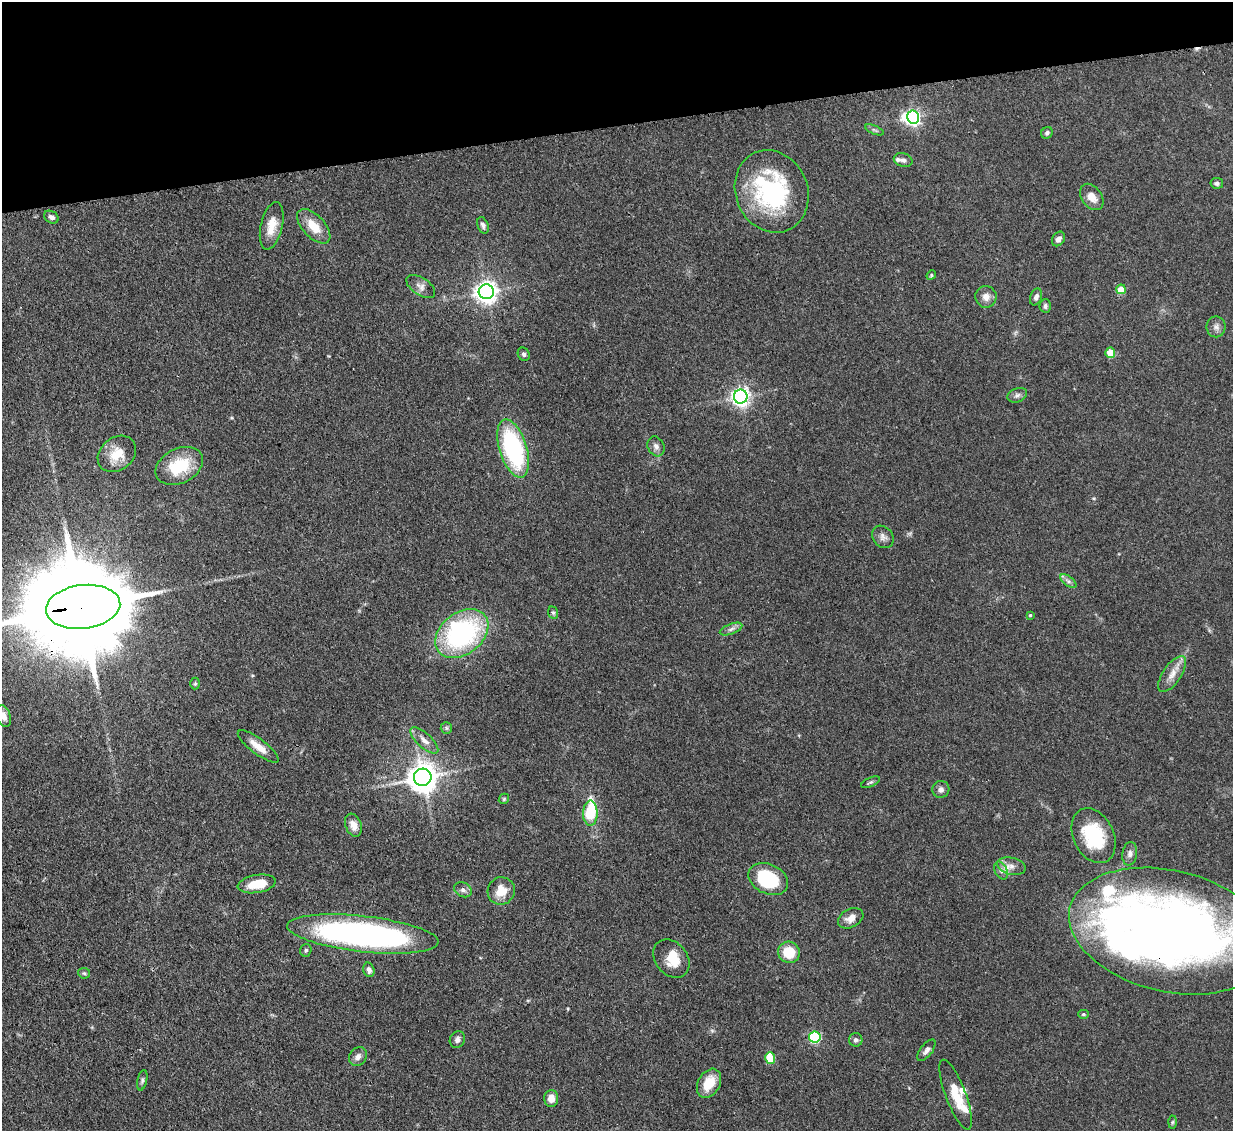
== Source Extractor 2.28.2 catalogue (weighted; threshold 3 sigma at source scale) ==
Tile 3 of 4 x 4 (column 3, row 1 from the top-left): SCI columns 2540-3770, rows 3605-4733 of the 5079 x 5065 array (HDU 1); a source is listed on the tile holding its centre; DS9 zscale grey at full resolution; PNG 1235 x 1133 px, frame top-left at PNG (2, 2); each listed source drawn as its Kron ellipse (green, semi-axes under 4 px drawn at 4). Shown black and unused: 11% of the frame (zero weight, under 3 of 4 exposures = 9% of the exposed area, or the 3 px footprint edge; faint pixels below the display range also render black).
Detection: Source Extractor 2.28.2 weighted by HDU 2 'WHT'; one run over the whole footprint, this tile lists its part. Background 0.125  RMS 0.0049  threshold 0.0222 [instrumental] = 3 sigma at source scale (4.5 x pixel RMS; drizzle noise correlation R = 1.50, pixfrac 1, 0.05/0.05 arcsec/px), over >= 5 px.
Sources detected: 88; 1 too faint to see at this stretch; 5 inside a brighter object's white glare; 1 cosmic-ray / hot-pixel residue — neither listed nor drawn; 6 inside a brighter listed object's ellipse — not listed separately; the other 75 listed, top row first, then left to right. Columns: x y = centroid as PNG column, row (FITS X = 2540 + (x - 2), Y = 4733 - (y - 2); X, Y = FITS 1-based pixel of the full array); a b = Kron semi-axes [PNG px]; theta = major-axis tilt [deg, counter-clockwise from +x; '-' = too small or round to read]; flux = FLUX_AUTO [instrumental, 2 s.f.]
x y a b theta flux
913 117 6 6 - 140
874 130 10 4 -22 1
1047 133 6 5 - 1.1
903 160 9 6 -14 1.7
1217 183 6 5 - 1.2
772 191 42 36 -67 67
1092 197 14 10 -53 5.5
51 217 8 6 -30 1.8
483 225 8 5 -69 1.5
272 226 24 10 77 7.4
314 226 21 11 -47 9.3
1058 239 8 6 55 2.2
931 275 5 4 - 0.54
421 286 16 8 -34 2.8
1121 289 5 4 - 8.3
486 292 7 7 - 340
986 297 11 10 - 3.7
1036 297 9 5 70 1.6
1045 306 6 6 - 1.3
1216 327 10 9 - 2.2
1110 353 5 5 - 12
524 354 7 5 -60 1.1
1017 395 10 7 22 1.7
741 397 7 7 - 220
656 446 10 8 -62 2.3
513 449 30 13 -73 62
117 454 21 16 39 9.6
179 466 25 17 26 20
883 537 12 9 -51 2.5
1068 581 9 5 -36 1.4
83 607 37 22 7 14000
553 613 6 5 - 0.9
1030 615 3 3 - 0.48
731 629 12 5 21 1.8
462 634 29 20 38 80
1172 674 21 9 56 5.1
195 684 6 5 - 0.77
4 716 11 7 -72 3.7
446 728 6 5 - 0.97
424 740 18 7 -42 3.8
258 746 25 7 -37 6.5
423 777 9 8 - 760
870 782 10 4 23 0.97
941 789 8 8 - 2.2
504 799 6 4 47 0.65
590 813 12 7 89 21
353 825 12 8 -70 4
1094 836 29 20 -63 32
1130 854 12 7 81 2.2
1011 866 14 8 -12 3.7
1001 871 9 6 -63 1.8
768 879 21 14 -26 31
257 884 19 9 9 12
463 890 9 7 -29 1.9
501 891 14 13 - 8
851 918 13 9 28 4.2
1169 931 102 60 -13 500
363 934 76 18 -6 170
306 950 6 5 - 0.96
789 952 11 10 - 12
671 959 21 16 -51 9.8
369 970 7 5 -73 1.7
84 973 6 5 - 0.87
1083 1014 5 4 - 0.64
815 1037 5 5 - 51
457 1040 8 7 - 1.8
856 1040 7 7 - 1.5
926 1050 13 6 52 2.1
358 1057 10 8 54 2.6
770 1058 6 5 - 18
142 1080 10 5 77 1.1
709 1083 15 11 59 10
956 1095 37 10 -69 13
551 1098 8 7 - 4.2
1172 1122 6 4 88 0.73
Overlapping masked pixels (flux is a lower limit): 2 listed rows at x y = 83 607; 1169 931
Isophote crosses this tile's border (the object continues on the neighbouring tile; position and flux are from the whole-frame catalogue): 3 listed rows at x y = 83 607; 4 716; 1169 931